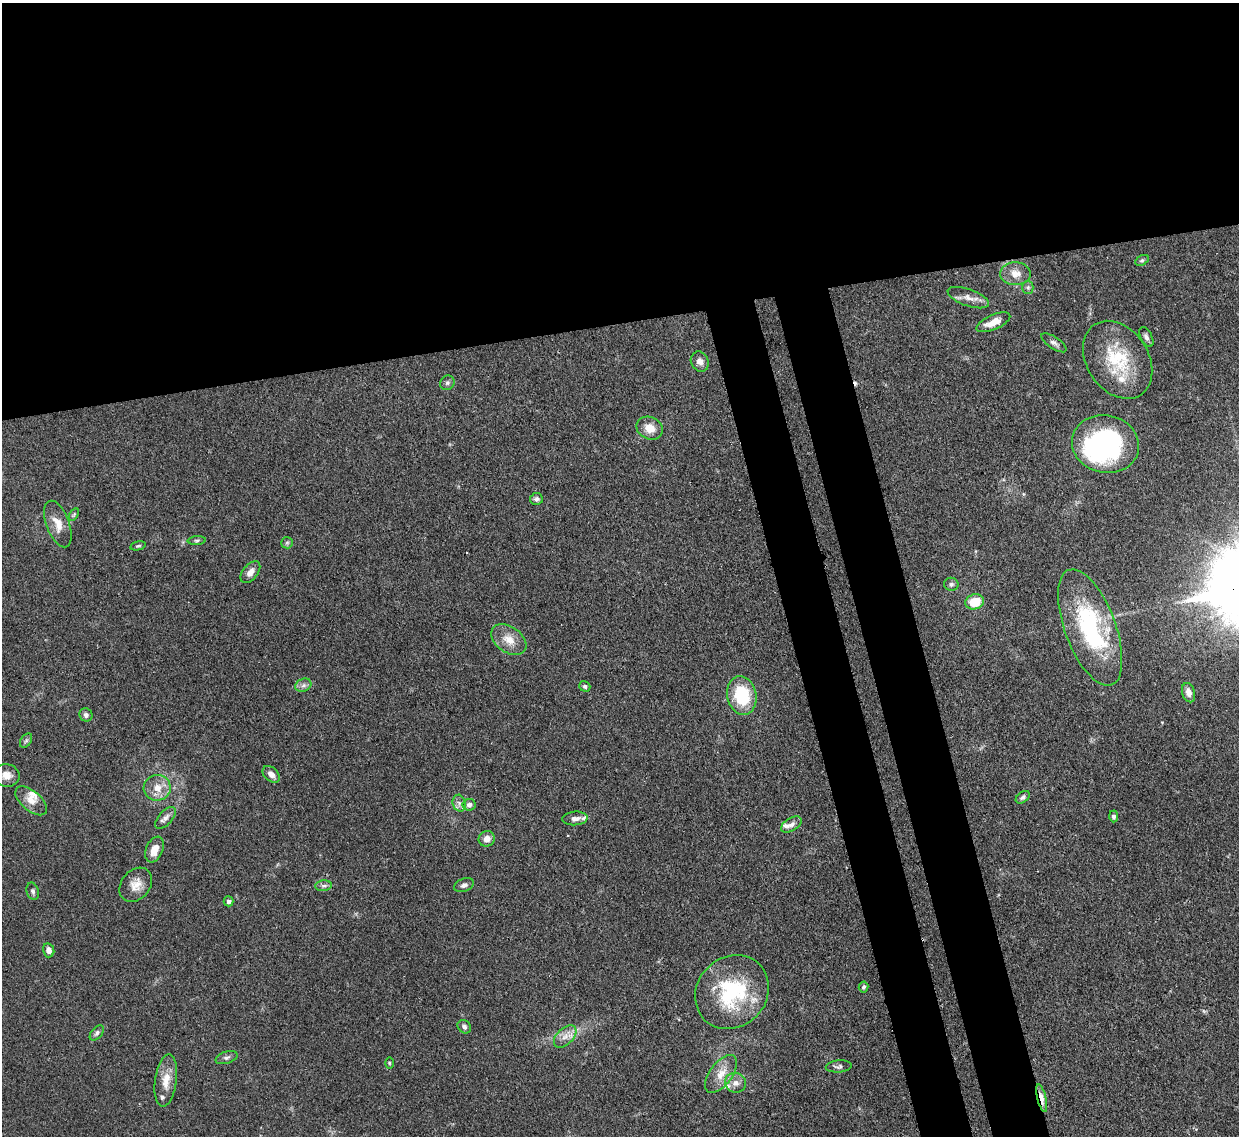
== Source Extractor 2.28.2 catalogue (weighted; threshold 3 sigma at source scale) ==
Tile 2 of 4 x 4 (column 2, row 1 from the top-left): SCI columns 1321-2557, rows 3619-4752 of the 5110 x 5091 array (HDU 1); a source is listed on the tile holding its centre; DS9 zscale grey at full resolution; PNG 1241 x 1138 px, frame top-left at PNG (2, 3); each listed source drawn as its Kron ellipse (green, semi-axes under 4 px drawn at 4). Shown black and unused: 35% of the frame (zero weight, under 3 of 4 exposures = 9% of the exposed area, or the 3 px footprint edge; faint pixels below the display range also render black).
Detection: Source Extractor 2.28.2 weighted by HDU 2 'WHT'; one run over the whole footprint, this tile lists its part. Background 0.146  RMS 0.0052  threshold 0.0234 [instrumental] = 3 sigma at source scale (4.5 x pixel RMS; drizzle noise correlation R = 1.50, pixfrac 1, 0.05/0.05 arcsec/px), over >= 5 px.
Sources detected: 68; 1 inside a brighter object's white glare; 2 cosmic-ray / hot-pixel residue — neither listed nor drawn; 5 inside a brighter listed object's ellipse — not listed separately; the other 60 listed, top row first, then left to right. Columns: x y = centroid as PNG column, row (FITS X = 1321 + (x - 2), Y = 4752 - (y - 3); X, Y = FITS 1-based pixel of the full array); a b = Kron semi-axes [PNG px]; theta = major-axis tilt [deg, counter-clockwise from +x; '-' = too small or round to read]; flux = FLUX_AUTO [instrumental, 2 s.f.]
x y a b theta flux
1142 260 7 5 29 1
1015 274 15 11 -2 5.7
1028 287 6 5 - 1
968 298 22 8 -19 4.6
993 322 18 7 23 7.2
1146 337 11 5 -62 1.9
1054 343 14 6 -34 2
1118 360 42 30 -56 32
700 362 10 8 -64 3
447 383 8 7 - 1.3
650 428 13 11 -25 7
1105 444 34 28 -13 79
536 499 6 6 - 1.4
74 514 7 4 59 0.8
58 524 24 11 -70 6.8
197 540 9 4 4 0.98
287 543 6 5 - 0.9
138 546 8 4 13 0.84
250 572 13 7 51 3.7
951 584 7 6 - 1.2
975 602 9 7 16 12
1090 627 61 25 -69 62
509 640 19 13 -35 7.7
303 685 8 6 22 1.8
585 686 6 5 - 0.96
1189 693 10 6 -73 3.1
742 695 19 14 -79 25
86 715 7 6 - 1.9
26 741 8 5 55 1.2
271 774 10 6 -44 3.2
7 775 13 11 -12 4.9
157 788 13 13 - 6.8
1023 797 8 5 38 1.3
31 801 19 9 -41 5.3
459 803 8 6 -76 1.8
469 805 6 6 - 2.4
1114 816 6 4 -90 1.4
165 818 13 7 48 2.6
575 818 12 7 4 3.5
791 825 11 6 31 2.3
487 839 8 7 - 3.8
154 850 13 8 67 5.5
136 885 19 14 50 6.5
464 885 10 6 21 1.8
324 886 8 5 5 1.6
33 891 9 6 -75 1.4
228 901 5 5 - 2
49 950 7 5 -77 2.8
863 987 5 4 - 1.1
732 992 39 35 46 48
464 1027 7 6 - 1.4
97 1033 9 5 48 1.3
565 1036 14 8 45 4.2
226 1058 11 6 18 1.7
389 1063 6 3 -89 0.59
839 1066 13 6 5 1.6
721 1074 22 11 53 7.8
166 1081 26 11 82 8
736 1083 11 9 -18 3.9
1042 1098 14 4 -76 4.9
Overlapping masked pixels (flux is a lower limit): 1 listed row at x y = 1042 1098